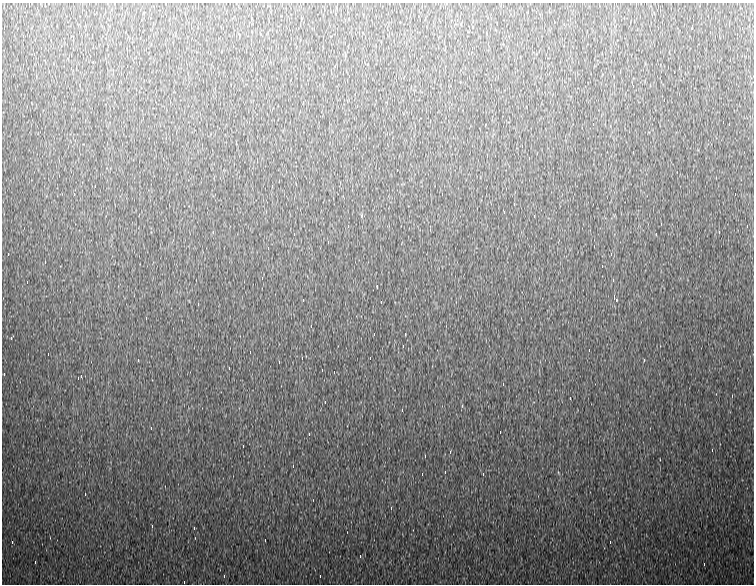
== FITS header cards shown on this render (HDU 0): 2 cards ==
NAXIS1  =                  752
NAXIS2  =                  582

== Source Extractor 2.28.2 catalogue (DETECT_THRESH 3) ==
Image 752 x 582 px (HDU 0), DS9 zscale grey, 1 PNG px = 1 image px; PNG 756 x 586 px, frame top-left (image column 1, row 582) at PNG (2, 3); no overlay
Background 1020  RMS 21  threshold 63.7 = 3 sigma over >= 5 px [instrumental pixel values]
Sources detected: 90; all 90 listed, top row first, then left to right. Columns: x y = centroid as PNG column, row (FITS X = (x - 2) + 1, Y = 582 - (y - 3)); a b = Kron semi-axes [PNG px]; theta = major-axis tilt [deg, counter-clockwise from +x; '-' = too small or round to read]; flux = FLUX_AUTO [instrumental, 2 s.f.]
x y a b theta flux
226 12 4 2 - 7900
536 12 4 2 - 9100
497 24 3 2 - 2300
564 24 4 2 - 9100
692 26 3 2 - 1900
658 28 3 2 - 2300
742 28 4 2 - 10000
404 42 4 2 - 10000
34 54 4 2 - 5200
514 60 4 2 - 27000
679 68 4 2 - 6100
674 72 3 2 - 110000
396 80 4 2 - 11000
491 86 4 2 - 9900
633 86 3 2 - 8900
664 100 3 2 - 23000
303 102 4 2 - 6500
723 122 3 2 - 9700
593 124 3 2 - 23000
415 126 3 2 - 2900
522 146 3 2 - 12000
633 152 2 2 - 980
529 158 4 2 - 9100
257 160 4 2 - 7700
397 170 3 2 - 5300
95 186 3 2 - 1800
272 186 4 2 - 8600
442 194 3 2 - 2000
735 194 3 2 - 47000
514 204 3 2 - 1600
534 216 4 2 - 17000
348 226 4 2 - 7200
747 226 3 2 - 3100
719 232 4 2 - 14000
294 234 3 2 - 1400
656 234 3 2 - 4700
268 248 3 2 - 9800
8 254 3 2 - 4800
611 254 4 2 - 9900
27 282 3 2 - 7700
377 287 3 2 - 980
614 297 6 3 -66 5100
303 300 2 2 - 750
381 302 3 2 - 9800
198 304 4 2 - 12000
146 318 2 2 - 860
311 326 4 2 - 8700
374 334 3 2 - 980
405 334 4 2 - 9400
11 338 4 2 - 35000
403 346 4 2 - 9000
250 352 4 2 - 9800
48 354 3 2 - 5400
302 358 3 2 - 1300
370 358 3 2 - 15000
138 360 4 2 - 8900
644 360 4 2 - 11000
279 362 3 2 - 3500
229 368 4 2 - 10000
322 370 3 2 - 10000
334 372 3 2 - 1400
4 374 4 2 - 10000
81 376 4 2 - 6500
503 384 4 2 - 11000
570 398 3 2 - 11000
325 402 3 2 - 10000
402 410 4 2 - 10000
151 428 3 2 - 12000
500 432 3 2 - 3100
309 434 2 2 - 930
243 446 3 2 - 8600
712 450 4 2 - 11000
425 456 4 2 - 11000
293 466 4 2 - 9100
445 472 4 2 - 10000
422 474 3 2 - 6600
483 474 4 2 - 79000
85 494 4 2 - 5300
391 508 4 2 - 10000
152 526 4 2 - 9800
194 528 3 2 - 3900
265 540 3 2 - 2000
12 542 4 2 - 20000
610 542 3 2 - 10000
360 556 3 2 - 8900
35 562 4 2 - 9500
704 564 3 2 - 1300
224 576 4 2 - 11000
320 576 3 2 - 4900
184 582 3 2 - 3200
At the frame edge (FLAGS 8, measured only in part): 1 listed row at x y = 184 582